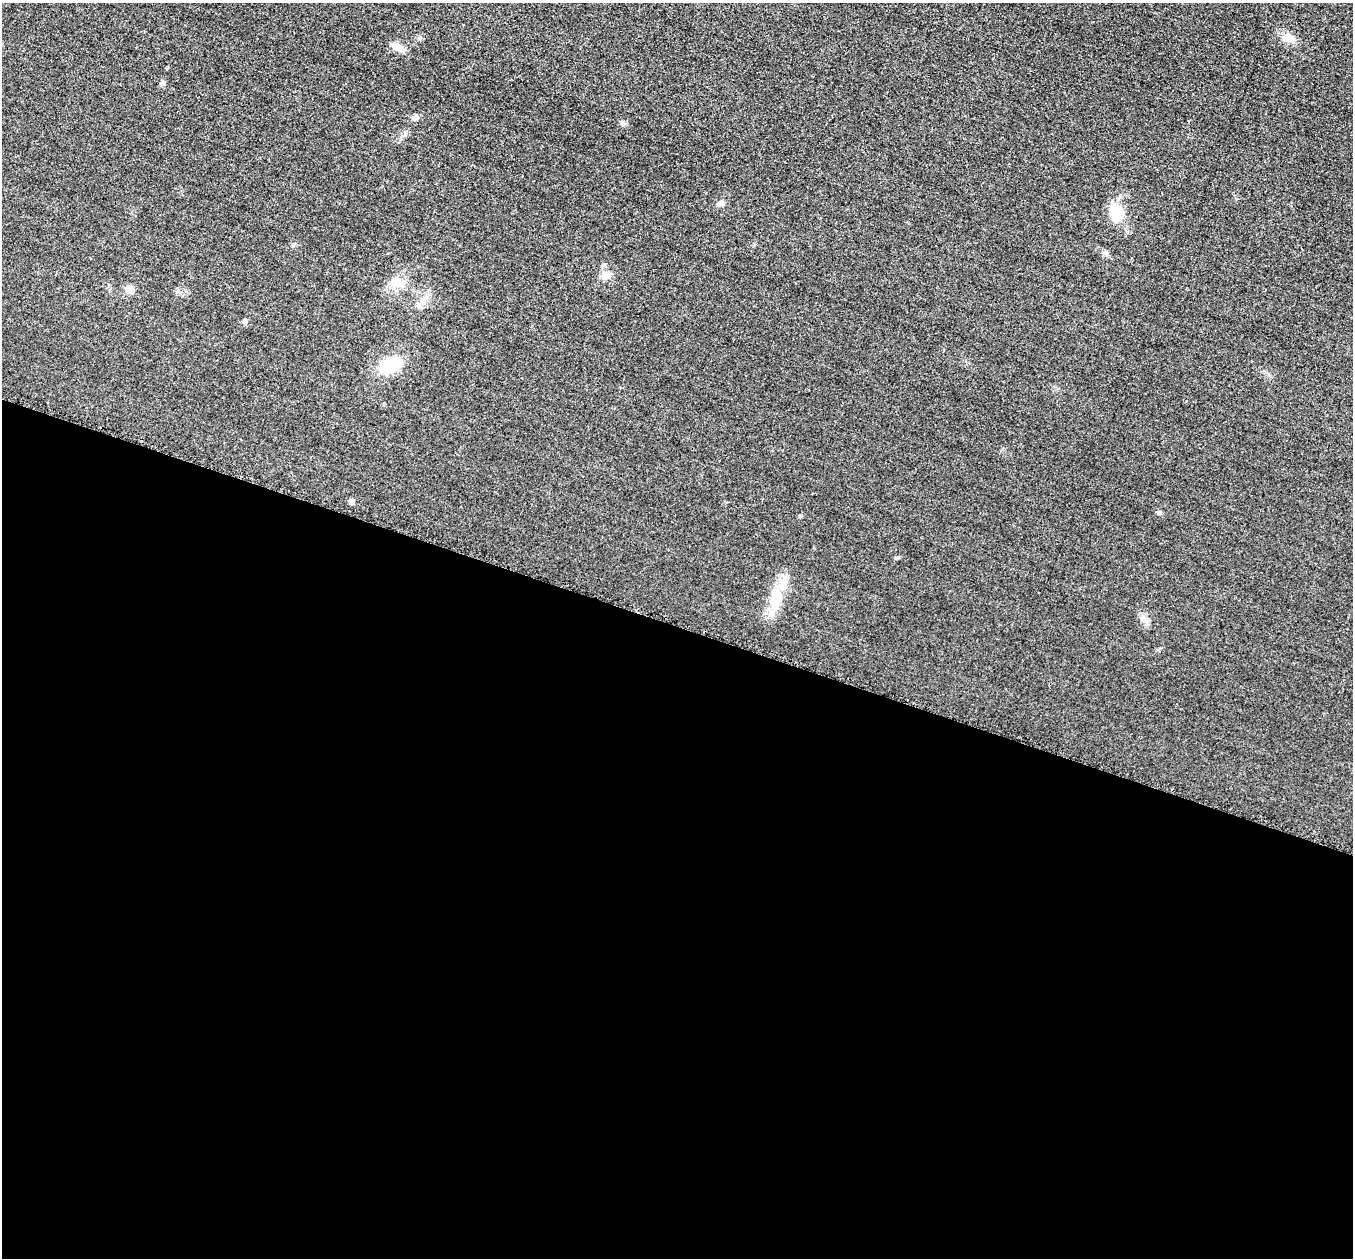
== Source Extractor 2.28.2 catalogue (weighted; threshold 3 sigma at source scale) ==
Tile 14 of 4 x 4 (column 2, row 4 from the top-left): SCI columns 1385-2735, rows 197-1452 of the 5458 x 5501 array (HDU 1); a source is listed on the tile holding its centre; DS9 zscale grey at full resolution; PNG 1355 x 1260 px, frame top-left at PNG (2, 3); no overlay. Shown black and unused: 50% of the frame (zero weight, under 3 of 5 exposures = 4% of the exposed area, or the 3 px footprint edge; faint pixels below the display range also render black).
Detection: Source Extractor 2.28.2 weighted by HDU 2 'WHT'; one run over the whole footprint, this tile lists its part. Background 0.0197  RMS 0.0051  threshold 0.0228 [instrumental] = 3 sigma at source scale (4.5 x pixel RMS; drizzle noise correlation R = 1.50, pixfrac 1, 0.05/0.05 arcsec/px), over >= 5 px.
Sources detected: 16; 1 inside a brighter object's white glare — not listed; the other 15 listed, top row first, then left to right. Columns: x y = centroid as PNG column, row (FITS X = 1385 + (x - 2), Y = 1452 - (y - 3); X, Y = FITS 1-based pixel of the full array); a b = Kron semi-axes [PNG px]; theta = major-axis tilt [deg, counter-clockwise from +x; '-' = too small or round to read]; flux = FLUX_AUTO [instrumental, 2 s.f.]
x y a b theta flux
1288 38 16 9 -21 4.1
398 47 16 9 -41 3.9
162 83 6 6 - 1.6
720 204 12 5 33 1.7
1116 210 19 12 -39 7.4
606 275 13 8 32 3.1
396 283 18 8 -16 4.9
130 290 8 7 - 4.8
419 306 7 4 -90 1.1
245 321 7 5 61 1
391 365 25 14 23 18
351 502 5 5 - 2.2
1159 512 8 4 -8 0.78
777 602 11 8 62 4
1144 619 11 7 -12 2.1
Unlisted compact peaks at least as high as the median listed source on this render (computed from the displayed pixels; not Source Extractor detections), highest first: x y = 799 516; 898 557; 622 123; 420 37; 293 245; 1106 253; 754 244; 1158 650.